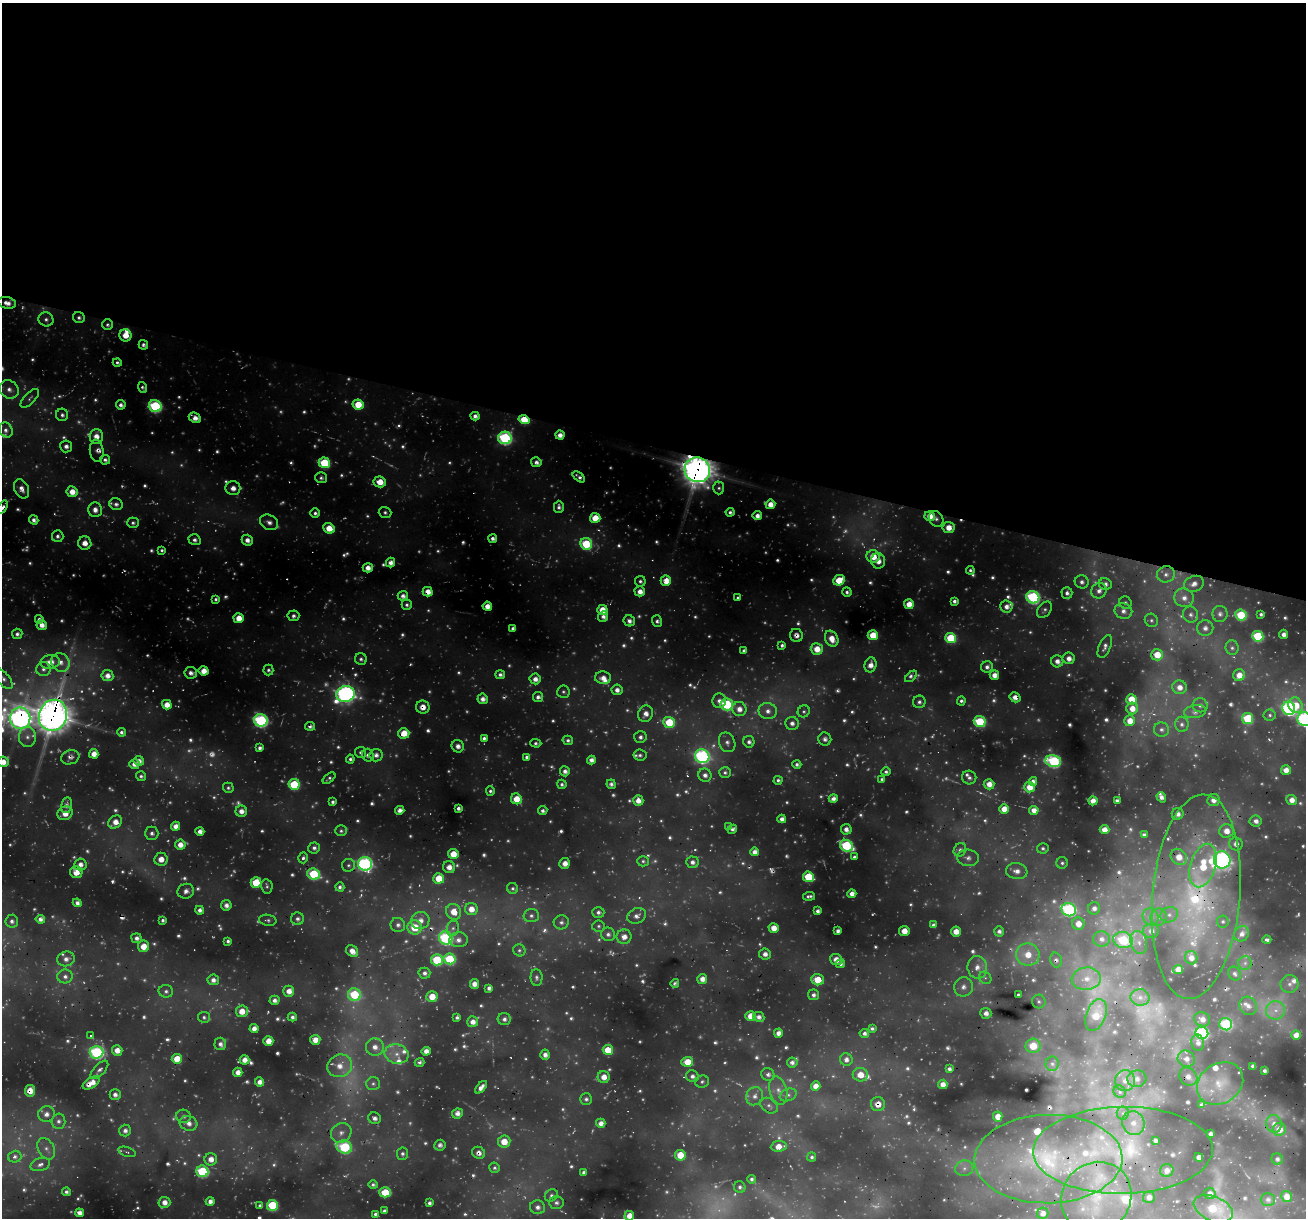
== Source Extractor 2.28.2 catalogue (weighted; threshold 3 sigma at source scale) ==
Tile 3 of 4 x 4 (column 3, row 1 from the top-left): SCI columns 2611-3914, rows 3774-4989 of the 5219 x 5239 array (HDU 1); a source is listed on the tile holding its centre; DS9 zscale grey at full resolution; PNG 1308 x 1220 px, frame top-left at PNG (2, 3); each listed source drawn as its Kron ellipse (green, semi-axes under 4 px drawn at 4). Shown black and unused: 37% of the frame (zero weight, under 3 of 5 exposures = <1% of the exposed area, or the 3 px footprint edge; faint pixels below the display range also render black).
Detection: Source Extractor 2.28.2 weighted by HDU 2 'WHT'; one run over the whole footprint, this tile lists its part. Background 0.319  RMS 0.03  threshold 0.137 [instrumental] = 3 sigma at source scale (4.5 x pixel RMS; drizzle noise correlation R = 1.50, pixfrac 1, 0.05/0.05 arcsec/px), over >= 5 px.
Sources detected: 945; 203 too faint to see at this stretch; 10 cosmic-ray / hot-pixel residue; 1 long thin detection or spike segment (spike, bleed or trail) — neither listed nor drawn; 27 inside a brighter listed object's ellipse — not listed separately; of the other 704, all 500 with FLUX_AUTO >= 7.16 (the completeness limit of this list) listed and drawn (204 fainter detections not listed), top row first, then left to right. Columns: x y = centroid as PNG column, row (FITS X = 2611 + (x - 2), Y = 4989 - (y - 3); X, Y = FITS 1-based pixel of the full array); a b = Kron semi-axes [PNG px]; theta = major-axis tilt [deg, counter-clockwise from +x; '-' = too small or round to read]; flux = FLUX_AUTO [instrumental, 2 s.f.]
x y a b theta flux
7 303 9 6 -11 24
79 318 6 5 - 9.9
46 319 7 7 - 13
107 325 5 5 - 8.1
125 335 6 6 - 44
143 345 5 4 - 9.3
117 362 4 4 - 7.9
143 387 5 4 - 7.3
9 389 10 8 -39 24
30 398 12 5 46 12
121 405 5 4 - 14
358 405 5 5 - 86
155 406 6 6 - 370
62 415 6 6 - 11
475 416 4 4 - 16
195 418 6 4 -26 23
524 420 5 4 - 100
6 430 8 6 -57 17
560 435 4 4 - 25
96 436 7 6 - 35
505 438 6 6 - 500
66 446 6 6 - 16
97 451 11 7 -86 16
105 460 5 4 - 10
536 462 5 4 - 14
324 463 6 5 - 190
697 470 13 12 - 3900
579 477 7 3 -38 11
321 478 6 5 - 9.5
380 482 6 5 - 51
233 488 7 7 - 23
719 488 6 5 - 8.7
21 489 10 7 -63 22
72 492 5 5 - 43
116 504 7 6 - 12
770 504 5 5 - 38
2 507 7 4 56 12
559 507 6 5 - 12
95 510 7 6 - 23
385 512 6 5 - 7.7
730 512 4 4 - 11
315 513 5 5 - 9.3
757 516 4 4 - 19
930 516 5 5 - 45
595 518 5 5 - 70
936 519 8 6 -56 11
34 520 5 4 - 13
269 522 9 7 -28 18
133 523 5 5 - 9.3
948 527 6 5 - 40
329 528 6 5 - 55
58 536 6 5 - 11
493 539 4 4 - 13
195 540 6 5 - 12
247 540 5 5 - 22
85 543 7 6 - 27
586 544 6 6 - 160
162 550 4 4 - 7.6
873 556 6 6 - 60
878 561 7 7 - 30
391 563 5 4 - 23
368 568 5 4 - 21
970 570 4 3 - 7.9
1166 574 9 8 - 22
839 580 6 5 - 87
640 581 5 5 - 8.7
666 581 5 5 - 52
1082 582 7 6 - 14
1105 584 6 6 - 15
1194 584 10 7 19 26
640 591 5 5 - 27
1099 591 8 7 - 19
428 592 5 4 - 30
847 592 5 4 - 9.4
1067 593 6 5 - 12
403 596 5 5 - 17
1033 597 6 6 - 460
738 598 4 3 - 8
1184 598 10 9 - 30
216 599 4 4 - 7.7
954 601 4 3 - 10
1125 603 6 6 - 7.4
909 604 5 5 - 45
407 605 5 5 - 8.9
487 606 4 4 - 32
1006 607 6 6 - 20
602 610 5 5 - 56
1044 610 9 6 53 11
1123 611 9 8 - 20
1220 614 8 7 - 15
1261 614 4 3 - 7.7
1191 615 8 7 - 15
1241 615 6 5 - 160
293 616 6 5 - 9.9
603 616 5 5 - 17
239 618 5 5 - 42
39 619 4 4 - 11
1151 620 7 6 - 8.4
629 621 6 5 - 17
657 621 6 5 - 9.1
42 625 5 5 - 26
513 628 4 3 - 11
1205 628 8 8 - 19
17 634 5 5 - 10
1284 634 4 4 - 16
796 635 6 6 - 16
873 635 5 5 - 76
1258 636 5 5 - 230
951 638 5 5 - 150
832 639 8 6 -62 43
782 645 4 4 - 8.3
1105 646 12 6 67 14
1232 648 7 6 - 9.9
817 649 6 5 - 52
744 650 4 3 - 10
1157 655 6 5 - 63
1069 658 6 5 - 24
361 659 6 5 - 9.3
1057 661 6 6 - 22
50 662 10 7 11 39
60 662 10 8 -49 26
870 665 7 6 - 27
987 667 6 5 - 13
43 669 7 7 - 14
268 670 5 5 - 7.8
203 671 5 4 - 43
191 673 6 5 - 18
500 675 5 4 - 12
994 675 5 4 - 27
1239 675 6 6 - 37
107 676 6 5 - 26
911 676 7 4 43 8.9
3 678 13 6 -47 16
603 678 8 6 -3 28
535 679 5 5 - 24
1179 687 7 7 - 29
617 690 5 5 - 19
563 692 6 6 - 7.6
345 694 9 8 - 1300
538 697 5 5 - 14
1015 697 6 4 -32 22
483 699 5 5 - 19
1131 699 5 5 - 81
719 701 7 6 - 18
961 701 4 4 - 8.1
919 702 6 6 - 10
727 704 6 6 - 290
167 705 5 4 - 41
1200 705 7 7 - 14
1296 705 8 7 - 54
423 707 6 6 - 27
1132 708 6 6 - 37
1289 708 7 6 - 620
739 709 7 7 - 30
768 711 9 8 - 23
804 711 6 5 - 7.5
1195 712 11 6 10 15
645 714 8 7 - 24
53 715 16 14 69 4600
1270 715 6 5 - 7.8
20 718 10 10 - 1800
1248 718 6 5 - 180
1305 719 7 7 - 830
261 720 7 6 - 570
1130 721 5 5 - 42
669 722 6 5 - 130
980 722 6 5 - 200
792 723 7 6 - 18
1182 724 7 7 - 13
310 726 5 4 - 10
1161 729 7 7 - 12
121 732 4 4 - 9.8
404 733 5 5 - 56
27 737 10 8 89 22
640 737 6 6 - 12
484 738 4 4 - 10
825 739 6 6 - 12
568 740 5 4 - 9.1
727 742 10 8 -66 16
749 742 6 5 - 13
536 743 5 3 - 8.1
458 746 6 6 - 16
260 748 4 4 - 12
360 752 5 5 - 8.1
94 754 5 4 - 33
368 755 6 5 - 13
376 755 6 6 - 15
640 755 7 5 -8 9
702 756 7 7 - 740
70 757 9 7 19 15
527 757 4 4 - 11
350 759 4 4 - 9
591 760 4 4 - 21
139 761 5 5 - 18
1053 761 8 6 -11 390
3 762 5 5 - 33
134 764 5 5 - 21
797 764 4 4 - 10
1286 770 5 4 - 30
565 771 5 5 - 17
725 772 6 5 - 9.2
886 772 5 4 - 8.4
705 775 7 6 - 17
141 776 5 5 - 7.8
329 778 7 4 39 7.7
969 778 7 7 - 13
882 779 4 3 - 7.7
778 780 4 4 - 8.6
1033 781 4 4 - 15
294 784 5 5 - 150
562 784 5 4 - 8.5
611 784 5 4 - 9.7
989 784 5 5 - 33
1029 787 5 5 - 52
228 788 5 5 - 7.3
490 791 5 4 - 7.6
1161 797 5 4 - 15
516 799 6 5 - 60
833 799 4 4 - 18
638 800 5 5 - 29
1213 800 6 6 - 26
1292 800 5 5 - 28
1093 801 4 4 - 29
1117 801 4 3 - 8.4
333 802 4 3 - 9.4
67 805 8 5 79 16
458 808 4 4 - 12
1004 809 5 4 - 44
400 810 5 4 - 16
1034 810 5 4 - 26
241 811 6 5 - 25
543 811 5 4 - 8.7
65 813 8 6 28 34
1178 814 6 6 - 19
782 819 4 4 - 19
1256 821 6 5 - 18
115 822 7 6 - 36
176 826 4 4 - 25
729 827 4 4 - 9
732 829 5 4 - 11
846 829 5 5 - 20
1104 830 5 4 - 25
200 831 4 4 - 22
341 831 5 5 - 7.2
1226 831 7 6 - 40
152 833 6 6 - 12
1144 835 4 3 - 7.8
1236 844 7 6 - 25
180 845 5 5 - 31
846 846 7 5 -28 300
314 848 6 5 - 12
1043 848 6 5 - 8.6
960 850 7 6 - 13
755 852 4 4 - 23
453 854 5 5 - 62
854 857 3 3 - 8.3
1179 857 9 7 -46 50
303 858 5 4 - 9.3
968 858 11 8 -3 18
161 859 6 6 - 32
1222 860 9 8 - 1200
643 861 6 5 - 7.2
692 862 6 5 - 15
565 863 5 5 - 26
1062 863 6 5 - 7.6
80 864 6 6 - 23
365 864 7 7 - 730
348 865 6 6 - 7.9
1203 866 22 12 73 150
449 867 6 6 - 23
1017 871 11 8 -9 28
76 872 6 6 - 40
314 874 6 5 - 220
808 877 5 5 - 150
439 878 5 5 - 78
256 883 5 5 - 120
267 886 7 5 -81 7.5
340 887 4 4 - 10
513 888 6 5 - 8.5
186 891 8 7 - 18
852 894 4 4 - 25
809 896 6 3 7 9
1196 897 103 43 85 790
77 903 4 4 - 15
226 905 5 5 - 16
1094 908 6 6 - 17
471 909 6 6 - 43
200 910 4 4 - 14
1069 910 7 6 - 530
818 911 4 4 - 13
454 912 8 7 - 54
598 912 6 5 - 11
1169 915 9 7 25 17
531 916 7 6 - 12
637 916 10 7 26 17
1151 917 9 7 -65 21
1158 917 8 8 - 18
40 919 5 4 - 16
297 919 6 6 - 13
163 920 3 3 - 8.3
268 920 8 5 -7 8.1
420 920 9 8 - 30
12 921 6 6 - 12
1223 921 6 6 - 7.6
561 922 7 7 - 13
1078 924 6 6 - 36
398 925 7 7 - 14
934 925 4 4 - 12
598 926 6 5 - 7.2
415 927 7 7 - 88
453 928 8 6 74 12
774 928 5 4 - 35
838 931 4 4 - 13
904 931 5 5 - 32
956 931 5 5 - 24
999 931 5 5 - 14
1151 931 8 7 - 24
608 934 7 6 - 12
1242 934 8 7 - 17
624 937 7 7 - 27
136 938 5 5 - 15
446 938 7 6 - 470
1101 939 8 7 - 20
458 940 9 7 3 18
1123 940 10 8 -11 210
1267 940 4 3 - 8
228 941 4 3 - 9
1139 942 12 8 -76 25
143 946 6 5 - 49
519 950 6 5 - 7.2
352 951 6 5 - 30
765 954 6 5 - 17
1028 954 12 11 - 58
1191 958 7 6 - 25
66 959 9 7 16 22
449 959 6 5 - 200
836 959 6 5 - 26
437 960 6 5 - 160
1056 960 7 5 -74 11
1245 963 6 6 - 10
840 964 4 4 - 8.7
977 967 11 9 -80 31
1178 969 5 4 - 34
424 973 6 5 - 13
1235 974 7 6 - 9.6
65 976 7 7 - 15
536 977 8 6 -88 9.2
985 978 7 5 -41 8.9
702 979 5 5 - 27
1086 979 14 11 5 51
213 980 6 5 - 19
818 980 6 5 - 66
675 983 4 4 - 8.5
474 984 5 4 - 21
1289 984 9 9 - 17
963 987 10 9 - 19
489 988 4 4 - 14
166 991 7 6 - 11
289 991 5 5 - 30
354 995 6 6 - 190
813 995 6 5 - 13
1018 995 3 3 - 7.3
432 997 5 5 - 51
1140 997 9 8 - 21
274 1000 5 4 - 15
1039 1001 7 6 - 8.7
1248 1006 9 8 - 23
1276 1010 9 9 - 29
242 1011 6 6 - 41
986 1013 5 5 - 21
1096 1015 16 9 70 82
751 1016 5 5 - 59
204 1017 6 5 - 7.4
292 1017 4 4 - 11
457 1017 4 3 - 9.3
759 1017 6 5 - 16
504 1019 6 6 - 13
1202 1019 8 7 - 21
473 1022 5 5 - 24
1226 1024 6 6 - 280
254 1028 4 4 - 23
872 1028 4 3 - 9.4
778 1033 4 4 - 25
864 1033 5 4 - 11
1202 1033 6 6 - 390
1296 1035 5 4 - 34
91 1036 3 3 - 14
315 1040 5 5 - 30
268 1041 5 5 - 33
1198 1043 8 6 -81 18
220 1044 6 6 - 14
1033 1046 7 7 - 73
375 1047 9 8 - 31
117 1050 5 5 - 25
608 1050 5 5 - 88
426 1051 4 4 - 27
96 1052 7 6 - 460
397 1054 12 9 -11 35
545 1055 5 4 - 18
177 1059 5 5 - 73
1186 1059 9 8 - 27
245 1060 5 4 - 23
846 1060 6 6 - 17
419 1062 5 3 - 8.2
687 1062 6 5 - 59
792 1062 5 5 - 11
1052 1064 7 6 - 9.2
340 1066 13 11 27 47
1253 1066 4 4 - 12
949 1069 4 4 - 11
99 1070 11 5 46 12
1264 1071 3 3 - 9.3
238 1072 4 4 - 28
768 1074 7 6 - 11
860 1075 7 6 - 40
692 1076 6 6 - 15
604 1077 6 6 - 30
1188 1077 10 8 -45 21
1137 1079 9 8 - 21
1125 1081 10 10 - 30
260 1082 4 4 - 23
702 1082 7 6 - 8.5
91 1083 9 5 30 37
1220 1083 24 20 33 93
373 1084 7 6 - 11
943 1084 5 4 - 23
816 1086 4 4 - 36
481 1087 7 4 48 20
30 1091 6 5 - 34
778 1091 14 8 -75 27
1120 1092 6 6 - 7.3
115 1095 5 5 - 15
788 1095 9 6 20 11
755 1096 9 8 - 21
586 1099 6 6 - 9.7
878 1104 7 7 - 29
1201 1105 4 4 - 10
769 1106 9 7 -37 12
457 1113 5 5 - 18
1123 1113 6 6 - 8.6
46 1114 8 7 - 21
183 1116 7 6 - 12
998 1117 5 4 - 42
375 1118 6 6 - 17
58 1121 7 7 - 14
189 1123 9 7 -16 24
601 1123 5 4 - 23
1133 1123 12 11 - 42
1274 1124 9 7 -75 25
1279 1129 6 6 - 43
125 1131 6 5 - 16
341 1133 11 9 34 24
1210 1134 4 4 - 18
1155 1141 4 3 - 12
504 1142 6 6 - 49
440 1145 5 5 - 13
779 1146 8 5 5 33
344 1147 8 6 -18 260
46 1149 11 8 -61 20
1123 1150 90 43 1 440
127 1152 9 4 -19 7.5
479 1153 7 5 -29 15
402 1154 6 5 - 9.3
680 1155 5 5 - 69
15 1157 7 5 16 11
812 1157 4 4 - 7.7
1199 1157 4 4 - 15
211 1159 6 6 - 31
1048 1159 74 44 1 580
1277 1159 6 5 - 8.4
40 1164 10 6 17 15
495 1168 5 5 - 7.2
964 1168 9 7 12 18
1167 1170 7 6 - 24
202 1171 6 5 - 290
584 1172 4 4 - 9.8
752 1179 4 4 - 9.3
373 1185 5 4 - 8.9
740 1187 6 5 - 9.1
66 1192 4 4 - 10
385 1192 6 5 - 120
1210 1193 6 6 - 17
551 1195 7 5 38 8.8
1286 1196 5 5 - 31
1096 1197 36 34 48 260
1149 1197 6 6 - 23
1268 1199 7 6 - 12
210 1201 4 4 - 17
164 1202 6 5 - 27
429 1203 4 4 - 10
556 1203 7 6 - 9.8
272 1205 5 5 - 180
260 1206 4 3 - 7.8
538 1207 7 7 - 16
1213 1209 20 12 -22 170
384 1211 4 4 - 11
79 1213 4 4 - 22
1043 1213 6 5 - 17
375 1214 4 3 - 8.1
629 1216 5 4 - 40
Overlapping masked pixels (flux is a lower limit): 30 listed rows (the first 20) at x y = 7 303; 79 318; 524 420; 697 470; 930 516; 873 556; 878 561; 1194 584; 428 592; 42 625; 796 635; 1015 697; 423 707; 53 715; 20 718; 310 726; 404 733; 70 757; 1196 897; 1101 939
Isophote crosses this tile's border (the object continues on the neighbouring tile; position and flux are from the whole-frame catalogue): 7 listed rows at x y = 2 507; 3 678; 1305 719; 3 762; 1096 1197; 1213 1209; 629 1216